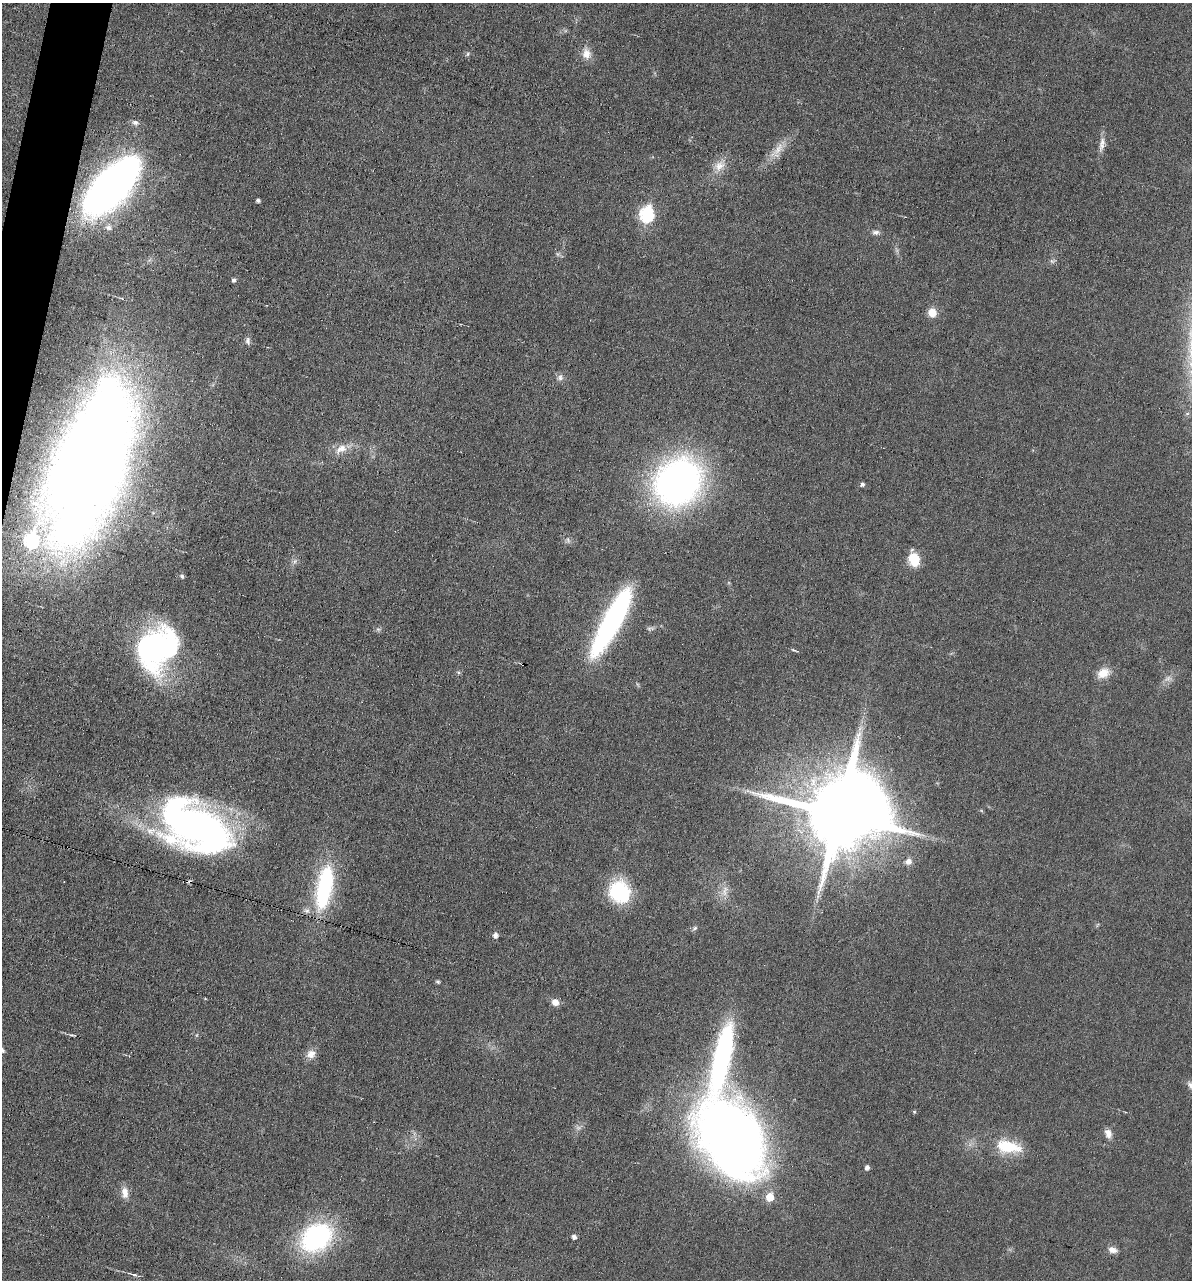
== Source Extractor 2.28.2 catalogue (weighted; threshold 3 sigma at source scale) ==
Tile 11 of 4 x 4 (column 3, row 3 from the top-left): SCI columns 2504-3693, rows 1280-2557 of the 5132 x 5115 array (HDU 1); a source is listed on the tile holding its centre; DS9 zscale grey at full resolution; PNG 1194 x 1282 px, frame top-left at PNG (2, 3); no overlay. Shown black and unused: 2% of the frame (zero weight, under 3 of 6 exposures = <1% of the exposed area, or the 3 px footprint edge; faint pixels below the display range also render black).
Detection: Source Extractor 2.28.2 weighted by HDU 2 'WHT'; one run over the whole footprint, this tile lists its part. Background 0.0195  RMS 0.0036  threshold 0.0145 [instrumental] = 3 sigma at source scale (4.09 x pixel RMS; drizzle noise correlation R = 1.36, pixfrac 0.8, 0.05/0.05 arcsec/px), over >= 5 px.
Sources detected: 60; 1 too faint to see at this stretch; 3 inside a brighter object's white glare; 1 cosmic-ray / hot-pixel residue — not listed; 3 inside a brighter listed object's ellipse — not listed separately; the other 52 listed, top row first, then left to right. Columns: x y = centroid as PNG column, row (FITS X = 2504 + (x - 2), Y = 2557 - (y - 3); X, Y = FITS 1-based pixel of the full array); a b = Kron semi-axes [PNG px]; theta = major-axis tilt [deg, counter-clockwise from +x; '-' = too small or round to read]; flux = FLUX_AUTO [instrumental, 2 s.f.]
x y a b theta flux
468 54 6 4 62 0.51
586 54 15 12 -79 3.3
135 122 10 7 -13 1.2
1102 142 24 7 78 2.5
778 149 26 9 54 4.9
719 166 19 13 46 4.3
112 186 61 27 46 180
258 200 4 3 - 0.85
647 214 8 7 - 50
108 228 9 8 - 1.4
876 232 10 7 -3 1.2
1052 261 8 6 8 0.84
234 280 5 4 - 0.86
932 313 10 9 - 3.7
248 341 11 6 88 1.1
560 377 10 8 78 1.3
341 449 18 10 32 3.9
93 476 172 43 66 520
678 482 39 33 46 160
862 484 5 4 - 0.93
568 540 8 6 -77 0.94
914 560 14 10 -74 8.3
295 561 7 4 71 0.75
182 576 6 4 -78 0.68
612 621 66 15 62 84
378 629 6 6 - 0.7
155 647 44 37 71 86
458 672 6 4 -43 0.45
1103 673 16 11 26 4.4
839 814 19 17 -80 4200
194 825 79 43 -32 160
908 861 10 8 32 1.7
324 888 54 18 79 36
725 891 18 8 74 2.9
619 892 21 18 -59 28
695 928 7 5 37 0.68
495 935 5 5 - 1.6
438 982 5 4 - 0.69
555 1002 8 7 - 2.4
311 1054 13 11 30 2.7
722 1058 87 19 78 68
1191 1085 12 7 -52 1.4
914 1112 5 4 - 0.38
1108 1133 12 8 -71 2.1
731 1138 72 48 -54 350
1008 1147 29 14 -10 13
867 1167 5 4 - 1.4
125 1193 15 8 -83 2.9
316 1237 38 29 36 46
574 1237 4 4 - 1.4
1113 1250 11 7 -16 2.1
135 1275 8 4 -13 0.96
Isophote crosses this tile's border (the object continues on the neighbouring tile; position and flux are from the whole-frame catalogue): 1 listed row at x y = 1191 1085